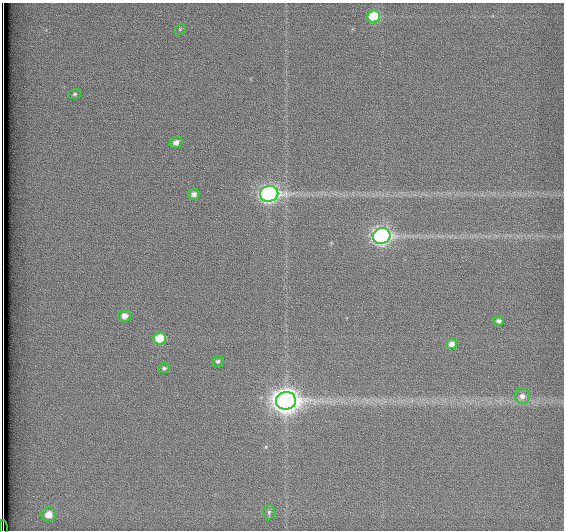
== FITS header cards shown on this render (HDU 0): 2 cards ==
NAXIS1  =                  562          / # of pixels in <axis direction>
NAXIS2  =                  528          / # of pixels in <axis direction>

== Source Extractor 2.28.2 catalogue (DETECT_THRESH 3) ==
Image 562 x 528 px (HDU 0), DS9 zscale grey, 1 PNG px = 1 image px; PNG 566 x 532 px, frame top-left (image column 1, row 528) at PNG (2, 3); each listed source drawn as its Kron ellipse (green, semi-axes under 4 px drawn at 4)
Background 1800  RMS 4.8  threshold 14.3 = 3 sigma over >= 5 px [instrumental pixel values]
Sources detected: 18; all 18 listed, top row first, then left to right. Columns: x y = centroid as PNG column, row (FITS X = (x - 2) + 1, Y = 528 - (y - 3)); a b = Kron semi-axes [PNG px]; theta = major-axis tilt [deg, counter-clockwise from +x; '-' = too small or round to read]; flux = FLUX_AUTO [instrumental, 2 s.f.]
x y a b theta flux
374 17 6 6 - 14000
180 29 6 4 47 410
75 94 6 5 - 540
176 142 6 5 - 1500
194 194 5 5 - 1400
269 194 9 8 - 120000
382 236 9 8 - 110000
124 316 6 6 - 2000
499 321 5 4 - 960
160 338 6 6 - 9700
452 344 5 5 - 1900
218 361 6 5 - 610
164 368 6 5 - 670
522 396 8 7 - 1600
286 401 10 9 - 350000
269 512 7 5 86 760
49 514 7 7 - 3000
3 528 8 2 -90 2100
At the frame edge (FLAGS 8, measured only in part): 1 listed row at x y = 3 528